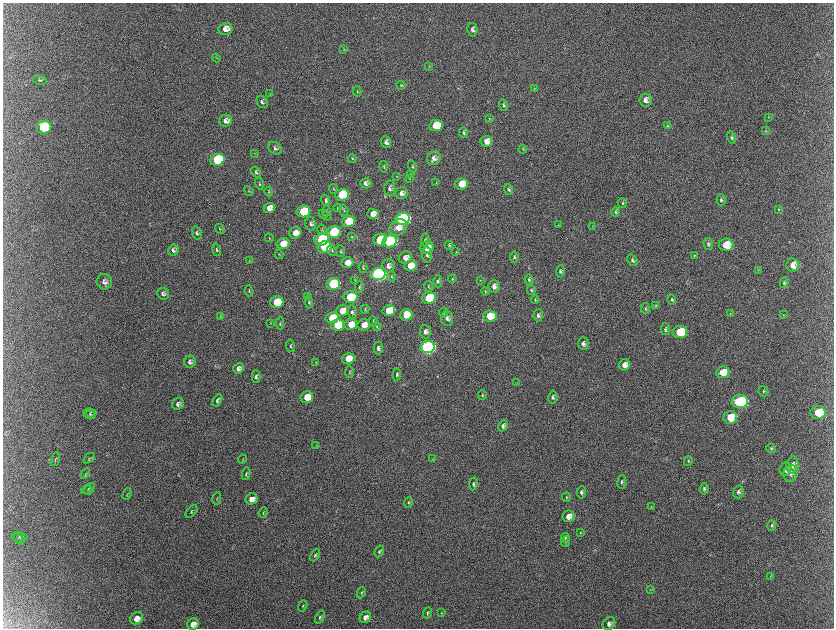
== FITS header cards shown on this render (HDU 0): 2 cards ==
NAXIS1  =                 1663 / length of data axis 1
NAXIS2  =                 1252 / length of data axis 2

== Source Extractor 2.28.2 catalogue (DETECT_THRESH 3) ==
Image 1663 x 1252 px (HDU 0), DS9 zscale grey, zoomed out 1/2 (1 PNG px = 2 x 2 image px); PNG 836 x 630 px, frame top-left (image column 1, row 1251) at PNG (3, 3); each listed source drawn as its Kron ellipse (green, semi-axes under 4 px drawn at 4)
Background 2220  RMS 34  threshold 103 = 3 sigma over >= 5 px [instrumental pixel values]
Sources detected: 232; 9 cannot appear on this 1/2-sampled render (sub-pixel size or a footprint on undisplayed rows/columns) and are neither listed nor drawn; the other 223 listed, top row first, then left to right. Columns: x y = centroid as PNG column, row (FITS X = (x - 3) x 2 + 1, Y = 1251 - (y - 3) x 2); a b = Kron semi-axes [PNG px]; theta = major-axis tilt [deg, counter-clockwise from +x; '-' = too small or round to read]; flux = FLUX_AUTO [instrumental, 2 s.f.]
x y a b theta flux
226 29 7 6 - 5.5e+04
473 30 7 5 -79 2.2e+04
344 49 4 3 - 5.5e+03
217 58 4 2 - 3.8e+03
429 67 3 2 - 3.5e+03
40 80 7 3 -9 9.1e+03
402 85 4 3 - 7.8e+03
535 89 3 3 - 3.8e+03
358 91 5 3 - 6.9e+03
270 94 3 2 - 3.4e+03
646 100 6 6 - 4.3e+04
263 102 6 5 - 1.8e+04
504 105 6 4 -72 1.3e+04
769 117 3 3 - 4.1e+03
490 119 3 3 - 4.6e+03
226 121 6 6 - 3.6e+04
436 126 7 5 10 1.7e+05
668 126 4 4 - 7.8e+03
44 127 7 6 - 4.8e+05
766 131 4 3 - 5.3e+03
464 133 5 3 - 1.3e+04
732 138 6 4 -74 1.6e+04
487 141 6 5 - 5.2e+04
386 142 6 5 - 2.7e+04
275 148 7 5 -39 2.1e+04
523 149 4 4 - 6.7e+03
255 153 3 2 - 2.5e+03
353 158 5 4 - 7.3e+03
434 158 7 6 - 3.9e+04
218 160 7 6 - 6.5e+05
384 167 6 3 -80 8.0e+03
413 167 6 3 -74 8.6e+03
256 172 6 4 -57 1.4e+04
411 174 4 2 - 4.6e+03
397 176 3 2 - 3.5e+03
410 179 3 2 - 4.1e+03
366 183 5 5 - 2.9e+04
436 183 3 3 - 4.1e+03
260 184 6 3 -73 8.1e+03
462 184 6 5 - 1.3e+05
390 188 7 5 82 2.3e+04
334 189 5 2 - 5.6e+03
509 190 5 3 - 1.2e+04
249 191 5 3 - 6.4e+03
269 192 4 2 - 4.1e+03
402 193 6 6 - 3.5e+04
343 195 7 5 17 4.7e+05
722 200 6 4 89 1.5e+04
326 201 6 4 -69 1.6e+04
623 203 4 3 - 7.6e+03
270 208 6 5 - 5.1e+04
338 208 4 3 - 6.0e+03
344 210 5 3 - 7.6e+03
779 210 3 3 - 5.0e+03
304 212 7 5 14 3.4e+05
616 212 4 4 - 9.6e+03
327 213 8 3 -87 1.1e+04
324 214 5 2 - 5.6e+03
373 214 5 5 - 6.1e+04
403 219 7 6 - 1.9e+06
349 221 6 5 - 2.6e+05
311 224 7 5 -76 1.8e+04
559 225 3 2 - 2.6e+03
399 227 9 7 31 6.4e+04
593 227 3 2 - 3.0e+03
220 229 5 3 - 7.9e+03
323 230 5 3 - 7.8e+03
334 232 7 5 14 7.3e+05
197 233 7 5 -75 1.7e+04
296 233 6 5 - 6.8e+04
352 237 4 2 - 4.5e+03
270 238 4 2 - 4.2e+03
322 240 7 6 - 6.8e+05
380 240 7 5 25 2.6e+05
426 240 6 4 -90 1.4e+04
390 241 7 6 - 1.2e+06
283 243 6 5 - 9.6e+04
709 244 6 4 -74 1.4e+04
449 245 4 3 - 8.3e+03
726 245 7 6 - 1.6e+05
325 247 7 5 16 4.6e+05
427 247 7 6 - 1.1e+05
174 250 5 5 - 2.1e+04
217 250 6 3 -75 9.2e+03
333 250 5 3 - 8.4e+03
341 251 6 3 -81 8.0e+03
456 252 3 2 - 3.6e+03
279 254 4 2 - 3.4e+03
428 255 8 4 -88 1.8e+04
695 255 4 3 - 6.1e+03
515 257 5 4 - 1.3e+04
406 258 7 5 29 4.1e+04
633 260 6 4 -51 1.5e+04
250 261 3 2 - 2.9e+03
348 263 6 5 - 7.1e+04
793 265 7 6 - 5.9e+04
389 266 7 6 - 3.3e+04
411 266 6 5 - 1.4e+05
363 268 5 3 - 7.5e+03
759 270 3 2 - 3.4e+03
561 271 6 4 83 1.4e+04
379 274 7 6 - 3.2e+06
392 277 5 3 - 8.6e+03
453 279 4 3 - 5.0e+03
529 279 5 4 - 1.4e+04
355 280 4 1 - 2.2e+03
481 280 4 2 - 3.2e+03
438 281 6 4 90 1.5e+04
105 282 8 7 - 2.8e+04
785 283 5 4 - 1.1e+04
334 284 7 5 15 7.8e+05
429 286 5 3 - 6.8e+03
495 286 6 6 - 3.6e+04
360 287 6 3 87 8.0e+03
532 290 5 3 - 8.9e+03
249 291 6 2 -84 5.7e+03
486 291 4 3 - 5.9e+03
164 294 6 5 - 2.1e+04
308 296 3 3 - 4.8e+03
351 297 7 6 - 3.0e+05
429 298 7 5 13 4.1e+05
536 300 4 3 - 6.3e+03
672 300 5 4 - 1.1e+04
277 302 6 5 - 3.1e+05
309 302 6 3 -83 1.1e+04
656 305 4 3 - 5.7e+03
646 308 5 3 - 8.3e+03
366 309 4 2 - 5.3e+03
343 311 6 5 - 9.9e+04
389 311 6 5 - 2.5e+05
353 312 6 4 -78 1.8e+04
444 313 4 3 - 6.0e+03
731 313 3 2 - 2.9e+03
407 315 6 6 - 1.3e+05
539 315 6 5 - 1.8e+04
784 315 3 2 - 3.3e+03
490 316 7 5 8 2.0e+05
221 317 3 2 - 4.1e+03
333 318 6 5 - 2.9e+05
448 318 7 6 - 2.6e+04
374 321 5 3 - 6.9e+03
271 323 3 3 - 3.9e+03
280 323 6 3 85 9.2e+03
351 324 6 5 - 1.3e+05
338 325 6 5 - 2.5e+05
364 325 6 5 - 7.8e+04
377 326 4 3 - 6.9e+03
666 329 6 4 -87 1.3e+04
426 332 6 5 - 2.7e+04
680 332 7 6 - 2.9e+05
584 343 7 5 90 2.2e+04
291 346 6 3 -80 1.1e+04
428 347 7 6 - 2.6e+06
379 348 6 4 -90 2.1e+04
349 358 6 5 - 1.1e+05
190 362 6 5 - 2.3e+04
316 362 3 2 - 2.8e+03
625 365 6 5 - 4.9e+04
239 368 5 5 - 3.1e+04
350 372 6 2 -84 6.1e+03
723 372 6 6 - 1.3e+05
397 375 5 3 - 1.2e+04
257 377 6 4 89 1.5e+04
517 383 3 2 - 3.2e+03
764 391 5 5 - 1.3e+04
483 395 5 4 - 8.7e+03
307 397 6 5 - 1.3e+05
553 397 7 4 82 1.7e+04
218 400 6 4 61 1.6e+04
740 402 8 6 3 6.9e+05
178 404 6 5 - 2.1e+04
819 412 7 6 - 1.7e+05
90 413 6 4 -6 1.1e+04
90 415 5 3 - 7.8e+03
731 417 7 6 - 1.6e+05
503 426 6 4 64 2.2e+04
316 446 3 2 - 3.3e+03
772 448 5 4 - 1.1e+04
90 458 6 3 37 9.8e+03
56 459 7 2 74 6.2e+03
243 459 4 2 - 3.4e+03
433 459 3 3 - 4.6e+03
689 461 5 3 - 8.0e+03
793 465 8 6 82 4.0e+04
786 469 7 6 - 3.8e+04
86 473 5 2 - 5.2e+03
791 473 8 7 - 3.7e+04
246 474 6 3 80 1.0e+04
622 482 6 4 82 1.4e+04
474 484 6 4 79 1.7e+04
89 488 7 2 35 6.1e+03
705 489 6 4 83 1.3e+04
88 491 4 3 - 5.5e+03
582 492 6 4 81 1.7e+04
739 492 6 5 - 1.9e+04
127 494 6 2 65 5.8e+03
567 497 5 3 - 6.6e+03
217 498 6 2 80 5.7e+03
252 499 6 5 - 5.0e+04
409 502 5 3 - 8.0e+03
652 507 4 3 - 5.1e+03
192 511 7 3 51 1.0e+04
264 513 5 2 - 6.1e+03
569 516 6 5 - 6.7e+04
772 526 5 4 - 1.1e+04
581 532 3 3 - 6.0e+03
20 537 8 4 -11 1.3e+04
566 537 4 4 - 8.7e+03
19 539 6 3 -40 9.8e+03
566 542 5 3 - 9.0e+03
380 551 6 3 60 1.0e+04
316 555 7 3 65 1.1e+04
771 576 3 2 - 3.3e+03
651 590 4 2 - 3.5e+03
362 593 6 3 67 8.6e+03
303 606 6 2 67 6.1e+03
428 613 5 3 - 1.1e+04
442 613 3 2 - 4.1e+03
320 617 7 4 65 1.3e+04
366 617 6 5 - 3.6e+04
137 618 7 5 34 5.3e+04
193 624 6 5 - 4.9e+04
609 624 7 5 49 2.9e+04
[9 sub-pixel or undisplayed-footprint detections neither listed nor drawn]